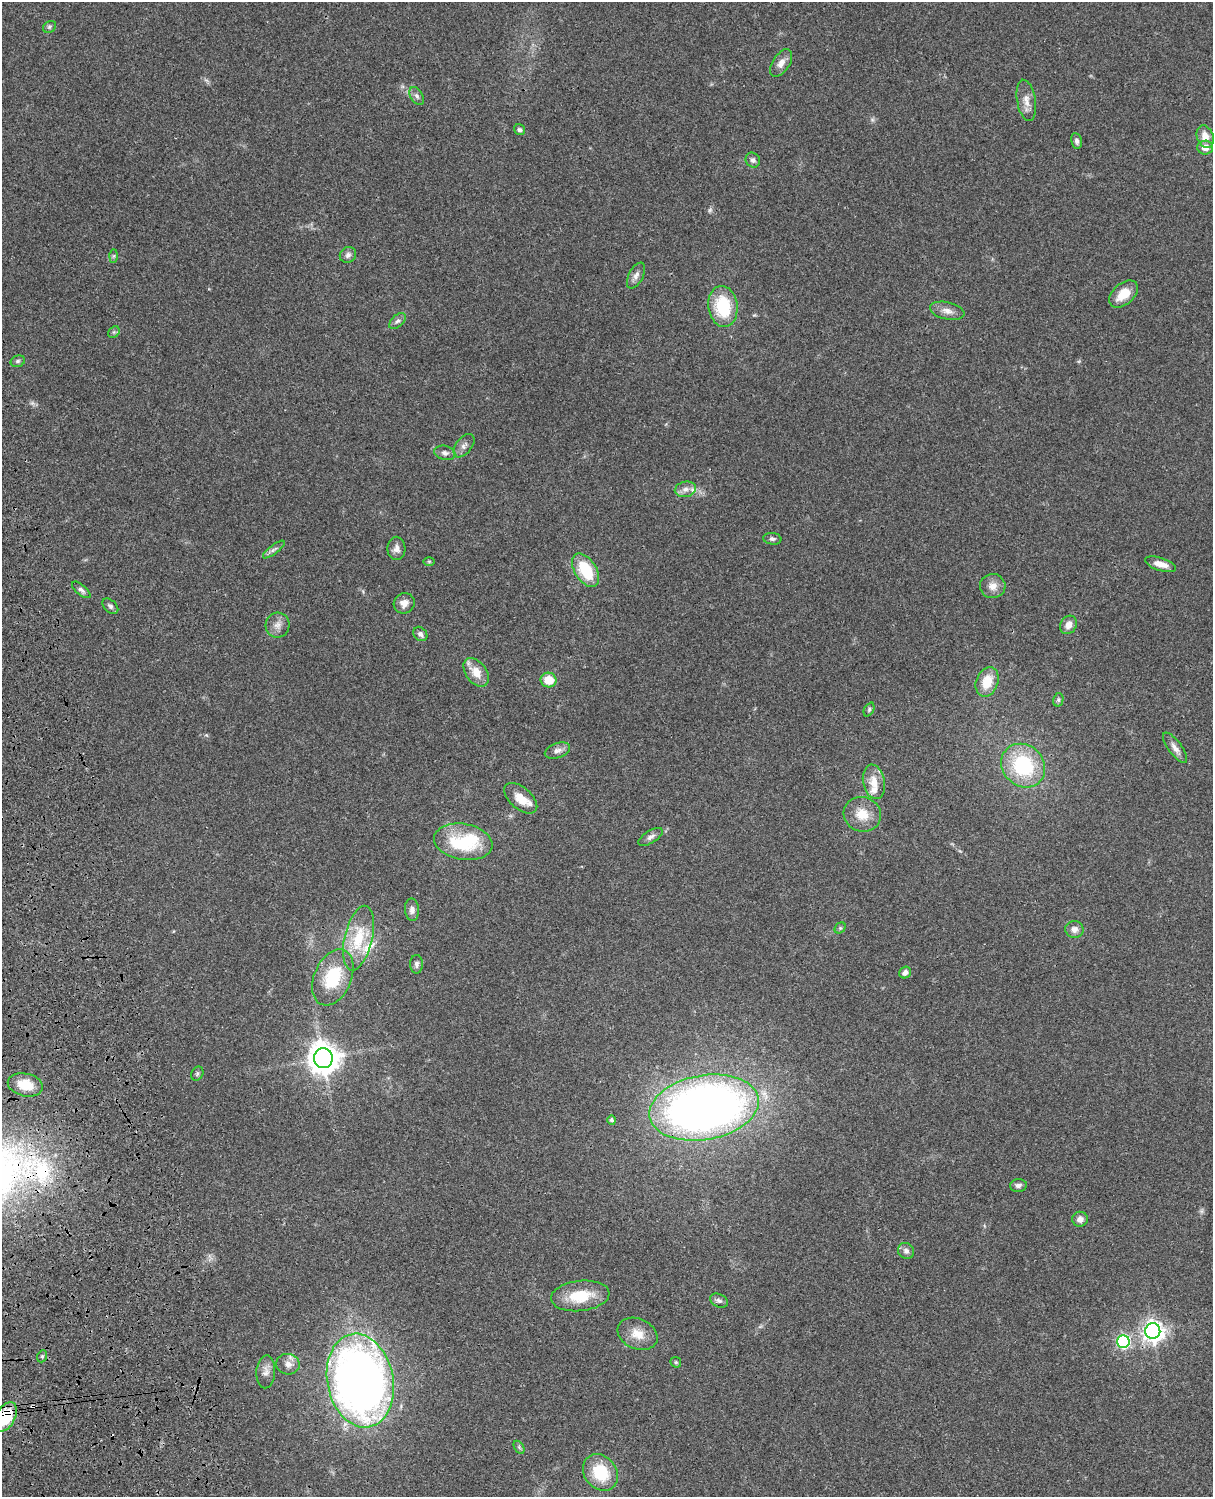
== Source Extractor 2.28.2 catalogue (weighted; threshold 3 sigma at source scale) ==
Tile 7 of 4 x 3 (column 3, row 2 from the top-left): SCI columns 2544-3754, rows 1772-3266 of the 5085 x 4925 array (HDU 1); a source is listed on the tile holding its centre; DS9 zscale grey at full resolution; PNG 1215 x 1499 px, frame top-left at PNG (2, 2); each listed source drawn as its Kron ellipse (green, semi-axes under 4 px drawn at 4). Shown black and unused: <1% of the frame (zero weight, under 3 of 4 exposures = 6% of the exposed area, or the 3 px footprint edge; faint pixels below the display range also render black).
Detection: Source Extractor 2.28.2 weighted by HDU 2 'WHT'; one run over the whole footprint, this tile lists its part. Background 0.0895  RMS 0.0062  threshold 0.0278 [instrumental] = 3 sigma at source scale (4.5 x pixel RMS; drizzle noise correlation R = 1.50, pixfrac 1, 0.05/0.05 arcsec/px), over >= 5 px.
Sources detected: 81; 1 too faint to see at this stretch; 1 inside a brighter object's white glare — neither listed nor drawn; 4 inside a brighter listed object's ellipse — not listed separately; the other 75 listed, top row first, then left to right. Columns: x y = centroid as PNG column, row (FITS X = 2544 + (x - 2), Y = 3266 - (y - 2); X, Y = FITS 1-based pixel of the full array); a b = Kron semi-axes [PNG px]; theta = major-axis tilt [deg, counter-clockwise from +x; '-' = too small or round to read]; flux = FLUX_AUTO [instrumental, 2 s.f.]
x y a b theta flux
49 27 7 5 35 1.2
781 63 15 8 57 4.7
417 96 10 6 -60 2.1
1026 100 21 9 -81 5.7
519 130 6 5 - 1.4
1205 137 12 8 -71 6.6
1077 141 8 5 -79 1.8
1205 148 8 7 - 4.9
753 160 8 7 - 2.2
348 255 8 7 - 2.5
114 256 6 4 88 0.97
636 275 14 7 62 3.2
1124 294 17 10 42 11
723 306 20 14 -82 32
947 311 17 8 -12 4.7
397 321 10 6 45 1.9
114 332 6 5 - 1.2
18 361 7 5 17 1.4
464 446 13 7 51 3.1
445 453 11 7 -13 2.5
685 489 11 7 14 3.5
772 539 9 5 -7 1.7
396 548 12 9 -88 3.2
274 550 13 4 37 2
429 561 6 4 0 0.66
1161 564 16 6 -17 5.9
586 570 18 10 -57 25
993 586 13 12 - 5.5
81 590 11 5 -40 2
404 603 11 10 - 4.2
110 606 9 6 -43 1.7
278 625 12 12 - 4.5
1068 625 9 8 - 4.6
420 634 8 6 -49 2.1
476 672 16 10 -53 9.5
549 680 8 7 - 12
987 682 15 11 70 13
1058 700 7 5 79 1.2
869 709 7 5 64 1.1
1175 748 18 6 -54 3.8
557 751 13 7 18 3
1023 766 23 20 -44 48
874 782 17 11 -79 8.8
521 798 19 11 -40 10
862 814 19 17 -20 12
651 837 13 6 32 2.6
463 842 29 18 -10 37
412 910 11 7 -85 2.8
840 928 6 5 - 0.99
1074 929 9 8 - 3.5
359 938 33 14 77 24
416 964 9 6 -89 2
905 973 6 5 - 2.9
333 977 29 18 67 27
323 1058 10 9 - 950
197 1074 7 5 60 1.3
25 1085 18 11 -13 13
704 1108 55 32 10 490
612 1120 4 4 - 1.3
1018 1185 8 6 4 2.2
1080 1219 8 7 - 3.4
906 1251 8 7 - 2.4
580 1296 29 15 6 21
719 1301 9 6 -24 1.9
1153 1331 8 7 - 370
638 1334 21 15 -24 10
1123 1341 6 6 - 98
42 1356 6 4 68 0.98
676 1362 6 5 - 0.86
288 1364 11 10 - 4.1
266 1372 16 9 86 4.1
360 1381 47 33 -79 480
6 1417 16 9 63 27
519 1447 7 4 -58 1.2
600 1472 20 16 -51 25
Overlapping masked pixels (flux is a lower limit): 1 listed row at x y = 6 1417
Isophote crosses this tile's border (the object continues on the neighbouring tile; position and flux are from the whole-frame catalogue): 1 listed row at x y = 6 1417